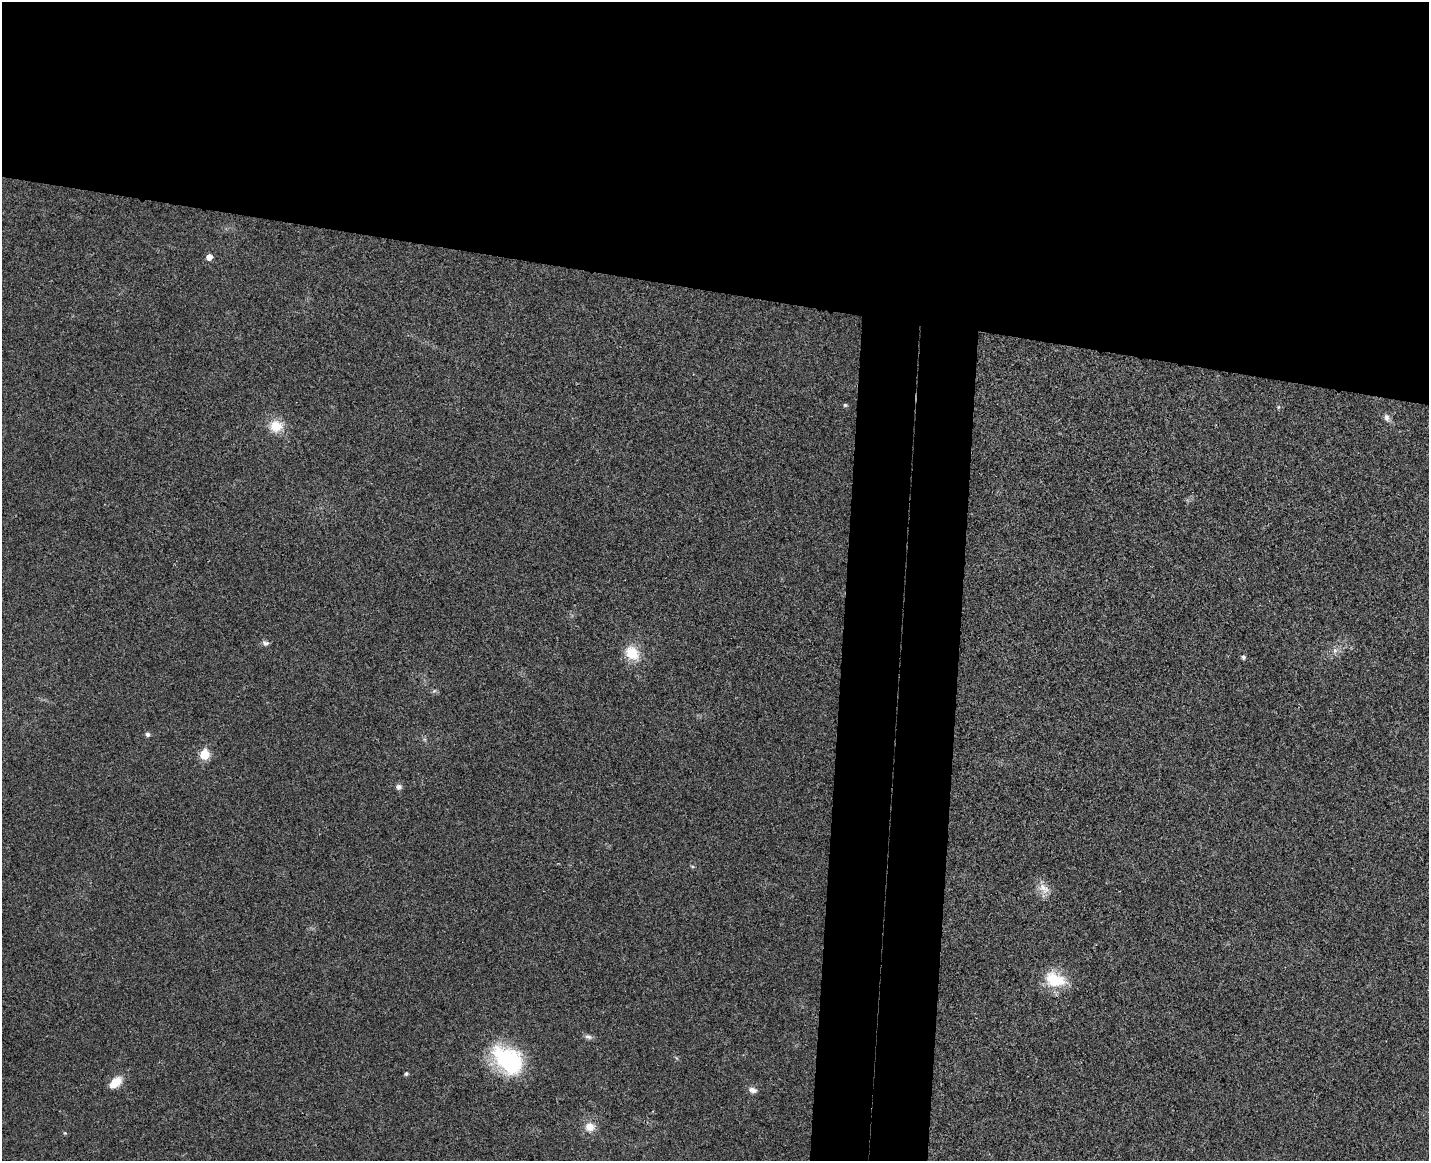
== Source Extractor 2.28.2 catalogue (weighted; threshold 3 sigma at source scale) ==
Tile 2 of 3 x 4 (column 2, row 1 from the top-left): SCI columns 1597-3023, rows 3491-4649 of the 4732 x 4672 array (HDU 1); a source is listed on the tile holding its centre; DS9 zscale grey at full resolution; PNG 1431 x 1163 px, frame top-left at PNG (2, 2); no overlay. Shown black and unused: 31% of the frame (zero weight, under 3 of 4 exposures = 6% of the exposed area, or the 3 px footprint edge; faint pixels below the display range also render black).
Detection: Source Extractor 2.28.2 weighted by HDU 2 'WHT'; one run over the whole footprint, this tile lists its part. Background 0.0215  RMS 0.0063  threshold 0.0286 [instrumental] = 3 sigma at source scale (4.5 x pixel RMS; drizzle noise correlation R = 1.50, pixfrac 1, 0.05/0.05 arcsec/px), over >= 5 px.
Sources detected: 23; all 23 listed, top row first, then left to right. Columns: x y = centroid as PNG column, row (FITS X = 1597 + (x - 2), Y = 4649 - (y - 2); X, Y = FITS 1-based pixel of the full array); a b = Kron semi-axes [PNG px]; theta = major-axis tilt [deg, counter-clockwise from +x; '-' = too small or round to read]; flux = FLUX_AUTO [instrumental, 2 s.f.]
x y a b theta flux
209 257 5 5 - 4.6
845 405 5 4 - 1
1278 407 5 5 - 0.89
1387 417 10 7 -77 2.6
276 426 17 14 1 13
265 643 9 6 -17 2.1
1335 650 9 6 -90 2.6
632 653 19 16 -52 15
1243 657 5 4 - 1.5
434 691 7 4 44 1
147 734 5 5 - 1.9
204 755 6 5 - 28
398 787 7 6 - 2.3
692 866 6 3 -19 0.74
1044 888 18 12 -40 7
1055 979 30 19 -18 21
588 1037 10 6 -14 2.1
508 1060 35 24 -40 66
406 1074 5 5 - 1.2
115 1082 17 10 41 9.5
752 1090 11 7 -16 3.2
590 1127 13 12 - 7.3
65 1133 5 4 - 0.68